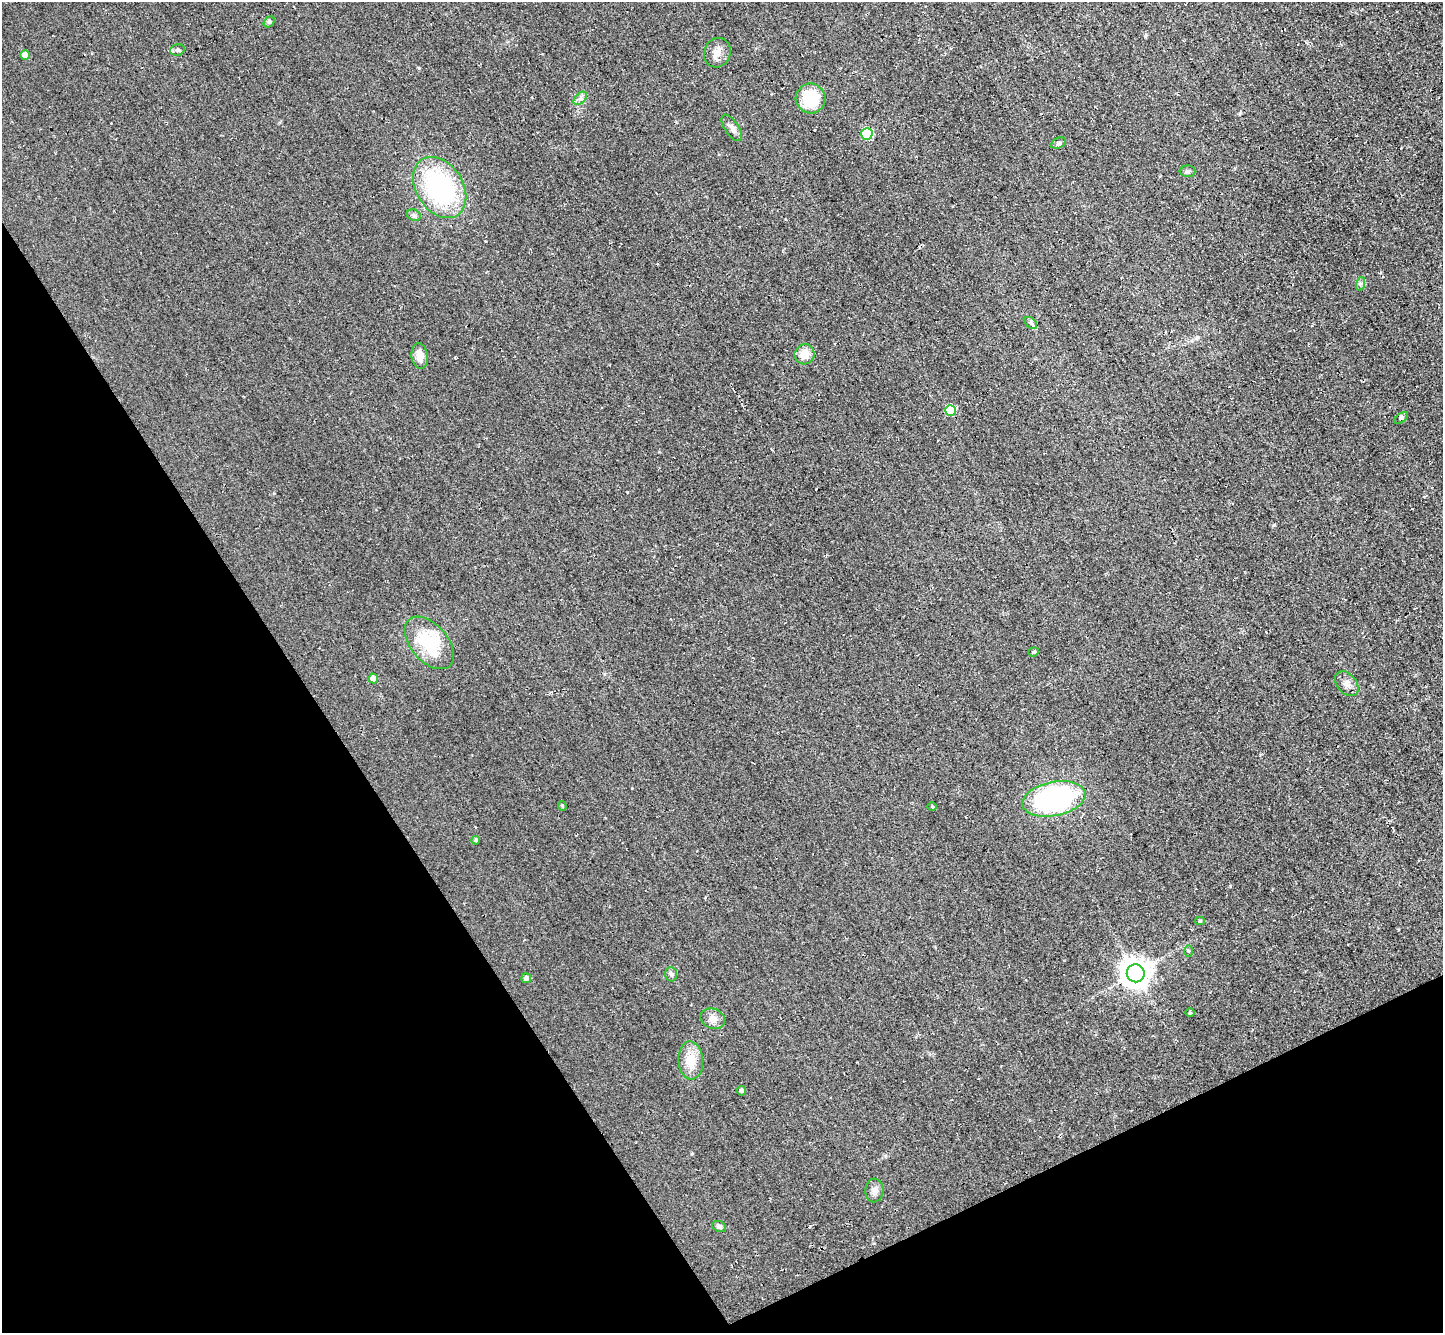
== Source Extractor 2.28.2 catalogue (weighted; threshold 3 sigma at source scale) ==
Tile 14 of 4 x 4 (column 2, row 4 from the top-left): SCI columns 1501-2941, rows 318-1648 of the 5844 x 5824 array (HDU 1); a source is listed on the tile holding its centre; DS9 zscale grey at full resolution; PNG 1445 x 1335 px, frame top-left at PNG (2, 2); each listed source drawn as its Kron ellipse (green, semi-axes under 4 px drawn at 4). Shown black and unused: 28% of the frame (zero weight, under 2 of 3 exposures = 3% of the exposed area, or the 3 px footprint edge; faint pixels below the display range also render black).
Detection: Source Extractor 2.28.2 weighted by HDU 2 'WHT'; one run over the whole footprint, this tile lists its part. Background 0.0372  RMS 0.013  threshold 0.0565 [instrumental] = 3 sigma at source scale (4.5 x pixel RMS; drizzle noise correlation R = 1.50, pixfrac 1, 0.05/0.05 arcsec/px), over >= 5 px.
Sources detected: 37; all 37 listed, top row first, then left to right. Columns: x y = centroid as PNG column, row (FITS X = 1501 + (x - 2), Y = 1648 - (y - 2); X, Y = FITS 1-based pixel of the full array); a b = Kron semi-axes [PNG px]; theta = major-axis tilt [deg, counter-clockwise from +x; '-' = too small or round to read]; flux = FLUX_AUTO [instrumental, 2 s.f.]
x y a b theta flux
269 22 6 4 45 2.2
177 50 7 5 15 2.8
717 53 15 13 68 11
25 55 5 5 - 15
580 98 8 5 44 3.6
811 98 15 15 - 46
732 128 15 7 -56 6.3
867 134 6 5 - 77
1059 143 8 5 25 2.2
1187 171 8 6 1 2.7
440 187 33 23 -57 170
414 215 7 5 -22 2.7
1360 284 7 4 71 2.4
1031 323 7 4 -45 2.7
804 354 10 10 - 15
420 356 13 8 -83 11
950 410 5 5 - 54
1401 418 8 4 35 2
429 643 31 18 -49 61
1034 652 5 4 - 1.4
373 679 5 4 - 9.2
1347 684 14 9 -50 8
1054 799 32 17 11 240
562 806 4 4 - 1.3
932 807 5 3 - 1.1
476 840 4 4 - 2.3
1200 921 5 4 - 1.5
1188 951 5 4 - 1.5
1136 973 9 9 - 1600
671 974 7 6 - 2.7
526 978 5 5 - 3.5
1190 1013 4 3 - 1.1
713 1019 12 9 -21 7.5
691 1060 19 12 -86 22
742 1091 5 4 - 2.9
874 1190 12 9 87 6.2
719 1227 7 5 -25 3
Unlisted compact peaks at least as high as the median listed source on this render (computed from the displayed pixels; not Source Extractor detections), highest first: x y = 419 68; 1273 525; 1230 886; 1145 36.